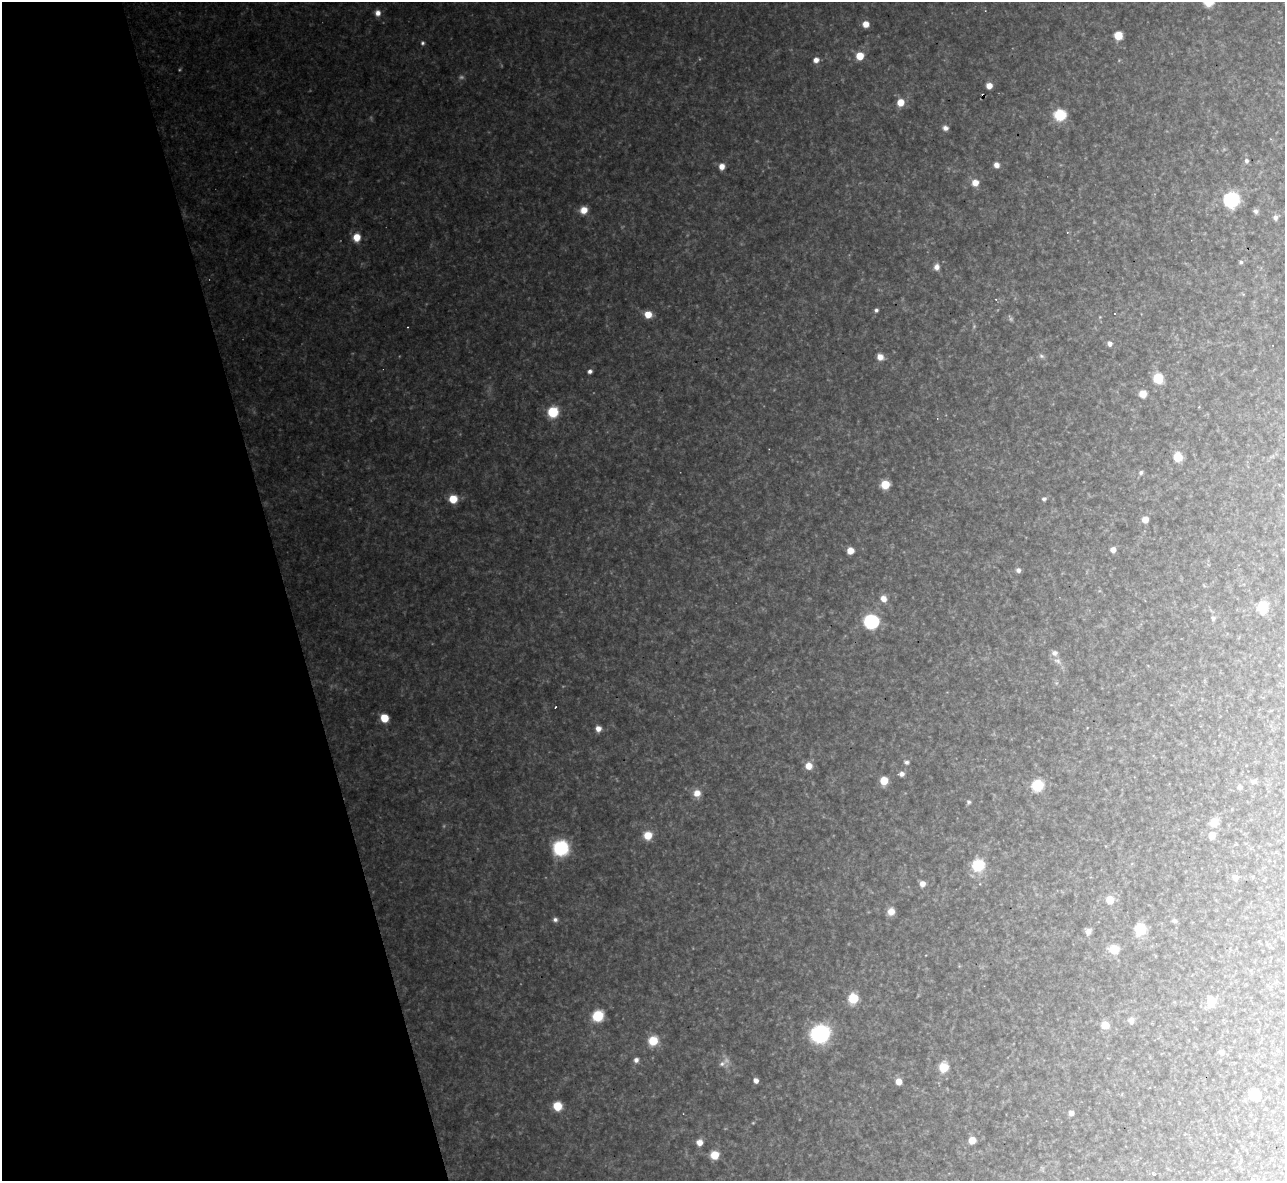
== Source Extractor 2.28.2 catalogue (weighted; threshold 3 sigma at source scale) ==
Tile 5 of 4 x 4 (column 1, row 2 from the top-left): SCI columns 1-1283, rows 2499-3677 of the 5133 x 5115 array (HDU 1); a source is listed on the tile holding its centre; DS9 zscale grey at full resolution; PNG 1287 x 1183 px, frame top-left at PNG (2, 2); no overlay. Shown black and unused: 22% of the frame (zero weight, under 3 of 4 exposures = <1% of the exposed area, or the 3 px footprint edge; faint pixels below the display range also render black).
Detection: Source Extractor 2.28.2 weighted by HDU 2 'WHT'; one run over the whole footprint, this tile lists its part. Background 0.319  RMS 0.019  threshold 0.0871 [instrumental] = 3 sigma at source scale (4.5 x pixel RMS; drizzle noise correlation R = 1.50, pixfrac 1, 0.05/0.05 arcsec/px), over >= 5 px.
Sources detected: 95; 2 too faint to see at this stretch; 3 cosmic-ray / hot-pixel residue — not listed; the other 90 listed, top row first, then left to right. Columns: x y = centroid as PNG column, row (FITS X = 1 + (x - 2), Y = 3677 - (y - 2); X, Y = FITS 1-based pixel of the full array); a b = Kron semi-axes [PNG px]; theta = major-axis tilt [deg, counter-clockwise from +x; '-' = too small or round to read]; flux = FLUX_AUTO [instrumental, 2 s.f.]
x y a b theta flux
378 13 7 6 - 11
866 24 6 6 - 18
1118 35 6 6 - 31
422 43 5 5 - 3.3
860 56 6 6 - 34
816 60 6 5 - 10
989 86 5 5 - 15
900 102 6 6 - 28
1060 115 7 6 - 110
945 128 7 6 - 7
1246 161 5 5 - 4.2
996 165 6 5 - 10
722 166 6 6 - 13
975 183 7 7 - 17
1231 199 9 8 - 220
584 210 7 7 - 20
1256 211 6 5 - 5.8
1275 218 7 6 - 5.7
357 237 8 7 - 24
1241 262 5 5 - 3.1
937 267 8 7 - 9.3
876 310 4 4 - 4
648 314 6 6 - 27
1110 343 5 5 - 7.4
1041 356 7 5 -21 4.3
880 357 7 7 - 13
590 371 4 4 - 5.5
1158 378 6 6 - 80
1143 394 6 6 - 24
553 412 7 7 - 81
1177 457 7 6 - 39
1141 472 6 5 - 4.1
885 484 6 6 - 39
453 499 6 6 - 41
1044 499 6 5 - 4.2
1145 520 6 6 - 15
1113 550 5 5 - 10
850 551 5 5 - 19
1018 570 6 5 - 5.9
883 599 7 6 - 13
1263 607 7 6 - 64
1213 618 5 5 - 4.2
871 621 8 7 - 250
1055 653 7 7 - 8.2
1057 661 11 5 -24 6.6
556 707 3 2 - 1.5
384 718 6 5 - 43
598 729 6 5 - 12
906 762 5 5 - 4.5
809 766 7 7 - 19
901 774 6 5 - 7.7
884 781 6 6 - 40
1254 781 7 7 - 4.9
1038 785 7 7 - 86
1240 787 6 6 - 5.1
697 793 8 8 - 17
969 802 5 5 - 3.5
1214 822 7 6 - 30
648 835 7 7 - 31
1212 835 6 6 - 20
561 848 16 16 - 83
978 865 9 9 - 75
1235 878 6 6 - 12
922 884 6 6 - 11
1110 900 6 6 - 34
891 911 7 6 - 19
555 920 6 5 - 5.3
1175 921 7 5 -29 3.9
1140 929 7 6 - 88
1088 931 8 7 - 8
1114 949 7 6 - 42
853 998 6 6 - 93
1211 1001 6 5 - 58
598 1016 7 6 - 100
1131 1020 9 7 89 6.8
1105 1025 7 6 - 22
820 1034 11 10 - 320
653 1041 8 7 - 44
1222 1052 6 5 - 7.2
636 1060 6 5 - 6.6
722 1064 9 7 37 8.3
943 1067 6 6 - 55
756 1081 6 5 - 7.7
899 1081 6 5 - 16
1255 1095 7 6 - 70
557 1106 6 6 - 56
1071 1113 5 5 - 8.5
972 1140 6 5 - 27
699 1142 6 6 - 14
714 1155 6 6 - 35